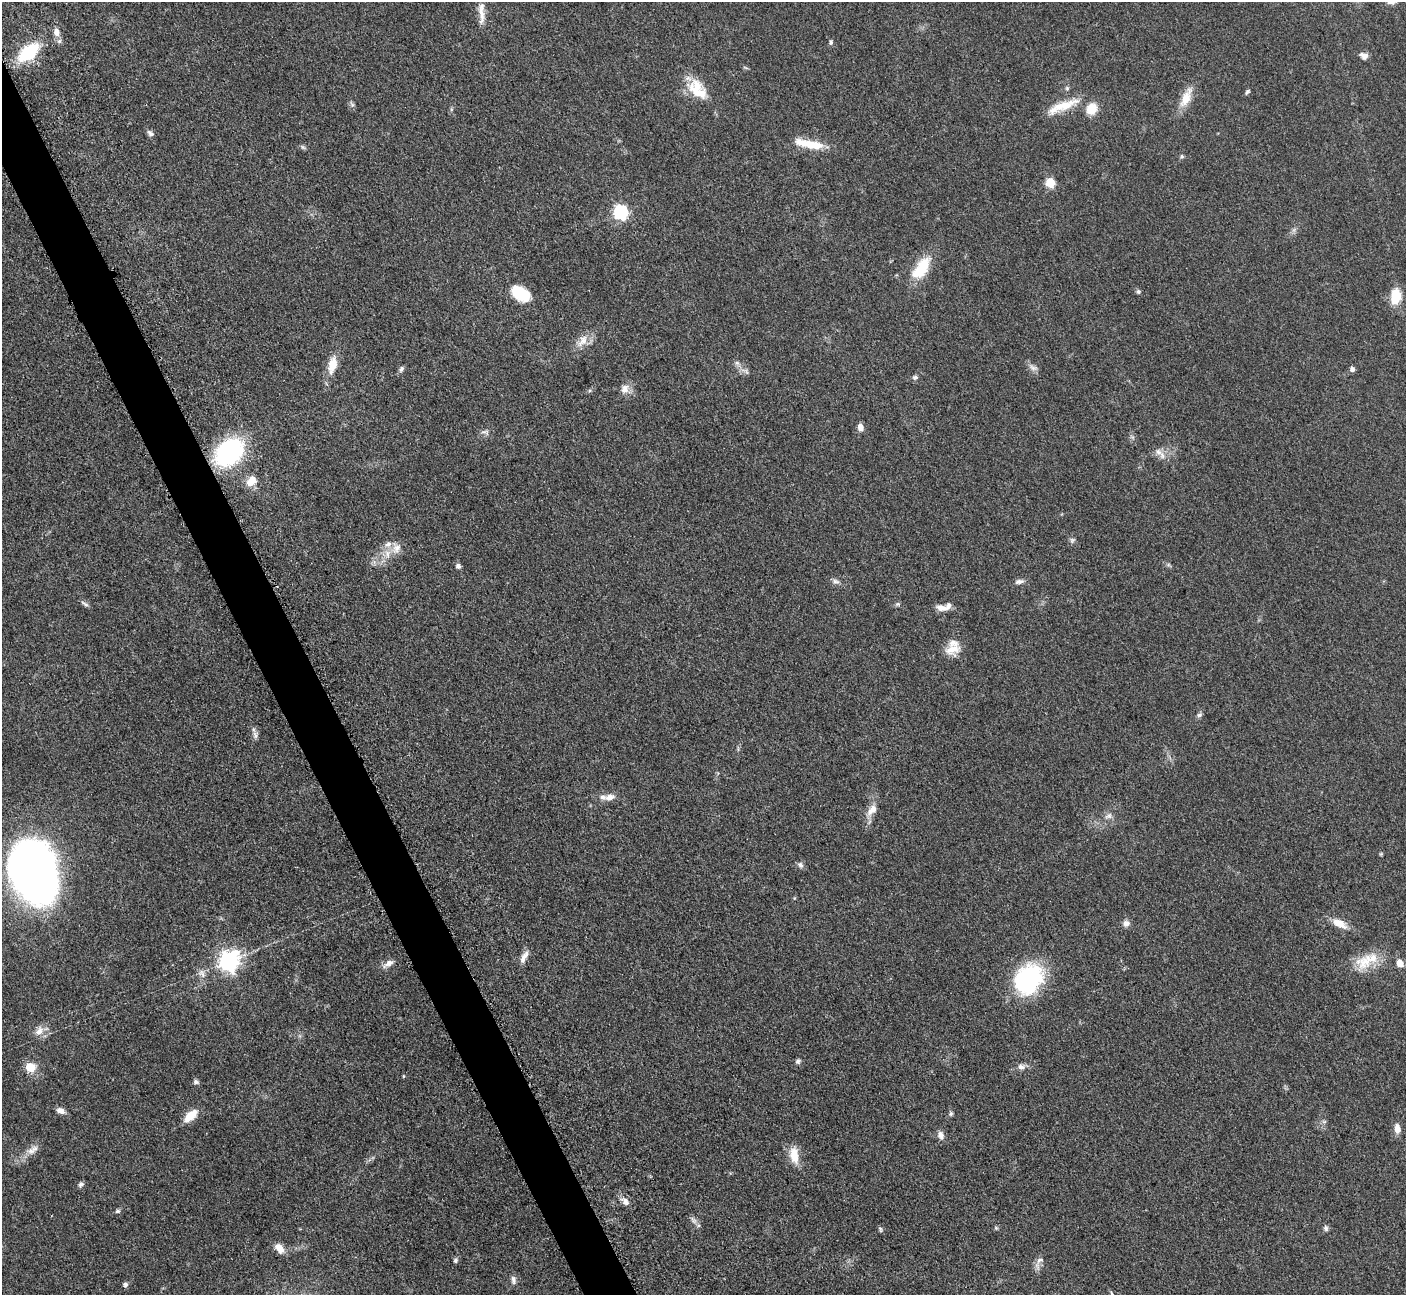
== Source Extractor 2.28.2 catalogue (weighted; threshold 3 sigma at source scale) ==
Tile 11 of 4 x 4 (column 3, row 3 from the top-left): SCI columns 2826-4229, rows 1592-2884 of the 5698 x 5663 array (HDU 1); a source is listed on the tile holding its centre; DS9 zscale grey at full resolution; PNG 1408 x 1297 px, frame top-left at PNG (2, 2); no overlay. Shown black and unused: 3% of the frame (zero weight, under 3 of 5 exposures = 4% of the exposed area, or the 3 px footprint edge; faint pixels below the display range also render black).
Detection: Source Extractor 2.28.2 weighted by HDU 2 'WHT'; one run over the whole footprint, this tile lists its part. Background 0.0525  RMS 0.0056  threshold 0.0251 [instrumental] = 3 sigma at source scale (4.5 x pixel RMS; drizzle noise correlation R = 1.50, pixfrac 1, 0.05/0.05 arcsec/px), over >= 5 px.
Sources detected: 95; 7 inside a brighter listed object's ellipse — not listed separately; the other 88 listed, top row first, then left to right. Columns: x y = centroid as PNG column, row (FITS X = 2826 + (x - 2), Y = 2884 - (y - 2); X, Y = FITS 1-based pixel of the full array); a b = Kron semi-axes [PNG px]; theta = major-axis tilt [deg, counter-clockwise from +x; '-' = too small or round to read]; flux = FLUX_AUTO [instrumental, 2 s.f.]
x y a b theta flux
481 13 31 6 -90 5.7
56 32 11 8 -82 4.3
831 42 7 5 90 1.1
28 52 19 10 38 40
1364 56 10 7 -28 3
697 87 30 17 -41 14
1067 88 6 5 - 0.91
1247 92 8 4 45 1.1
1186 98 27 11 66 9.8
352 105 8 6 -53 1.3
1065 105 38 12 23 14
1092 108 11 10 - 11
150 133 9 6 -34 2
814 145 29 11 -13 12
303 147 7 5 -44 1
1182 156 6 5 - 0.89
1050 183 5 5 - 29
621 212 7 6 - 96
921 268 32 15 54 18
1138 291 6 5 - 1.1
521 294 22 13 -33 19
1396 296 17 11 79 13
582 341 22 11 50 6.9
737 363 7 6 - 1.6
332 365 22 10 78 9.5
1033 368 13 7 -26 2.6
401 369 8 5 62 1.4
1352 369 5 5 - 2.2
746 372 9 3 -69 1
915 377 7 5 -1 1.4
625 389 13 11 58 4.4
860 427 9 6 -78 3.1
485 432 13 6 -13 1.9
229 452 25 18 43 87
1158 452 12 9 -22 3.9
252 481 13 9 47 7.8
1072 540 7 6 - 1.3
396 548 15 12 81 5.4
458 566 6 5 - 2.1
835 581 11 6 -19 2.1
1019 581 13 6 9 2.3
85 604 12 4 -29 1.4
897 604 7 5 20 1
941 608 14 7 -8 4.2
953 649 21 14 18 8.2
1199 715 7 5 15 1.3
255 735 11 7 82 2.2
610 797 12 8 22 3.7
872 810 18 10 51 5.7
1108 816 11 7 30 2.7
1381 854 6 4 45 0.65
800 865 9 6 -54 1.8
32 870 43 31 -71 590
1126 923 9 9 - 2.6
1340 923 21 10 -28 7.3
524 957 19 7 61 3.9
1365 961 29 19 36 16
228 962 8 7 - 270
1400 963 8 6 -64 5.3
388 964 16 7 32 3.7
202 973 13 9 -56 3.4
1028 979 34 27 51 62
39 1031 14 9 60 4.7
798 1061 7 6 - 1.3
30 1067 12 10 -20 9
1021 1067 9 7 -6 2.6
404 1076 5 3 - 0.48
196 1082 6 6 - 1.7
60 1111 9 7 -22 3.4
951 1114 6 6 - 1
190 1116 18 8 41 9.1
1397 1128 12 7 -82 4.2
941 1135 11 8 -75 2.8
31 1151 15 10 43 4.7
794 1155 22 11 -82 9.2
81 1184 8 6 31 1.5
625 1201 12 8 -42 3.6
117 1211 7 5 3 1.1
694 1220 12 5 -47 2.1
996 1228 5 4 - 0.69
1326 1228 8 6 -75 1.5
880 1229 8 4 -76 0.91
279 1248 13 8 -51 5.5
455 1260 6 5 - 1.2
1040 1260 11 6 29 2.3
513 1280 12 7 -82 2.4
125 1285 6 6 - 1.3
1112 1294 8 4 -56 0.92
Isophote crosses this tile's border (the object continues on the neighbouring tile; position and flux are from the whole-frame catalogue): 2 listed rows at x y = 32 870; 1112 1294